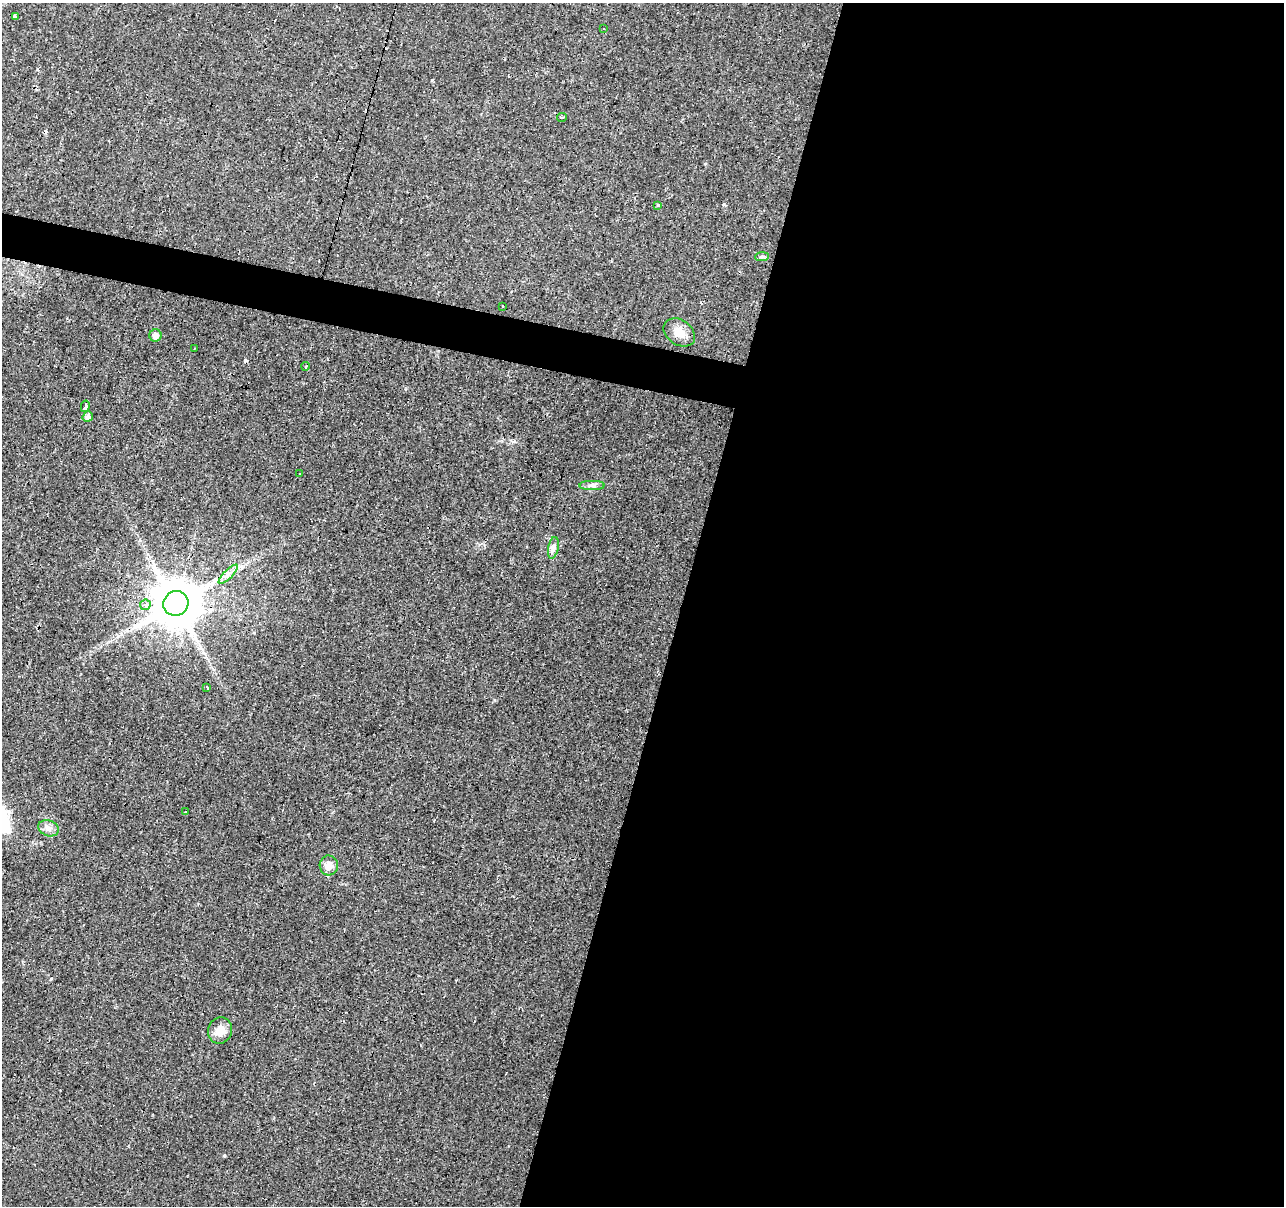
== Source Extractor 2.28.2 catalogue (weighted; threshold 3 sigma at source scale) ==
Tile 12 of 4 x 4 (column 4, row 3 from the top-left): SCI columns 3846-5127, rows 1422-2625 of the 5131 x 5314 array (HDU 1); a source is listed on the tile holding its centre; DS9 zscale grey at full resolution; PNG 1286 x 1208 px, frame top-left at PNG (2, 3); each listed source drawn as its Kron ellipse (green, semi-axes under 4 px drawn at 4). Shown black and unused: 49% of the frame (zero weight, under 3 of 4 exposures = <1% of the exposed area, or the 3 px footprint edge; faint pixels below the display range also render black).
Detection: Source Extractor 2.28.2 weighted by HDU 2 'WHT'; one run over the whole footprint, this tile lists its part. Background 0.0431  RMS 0.0042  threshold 0.0188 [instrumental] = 3 sigma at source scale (4.5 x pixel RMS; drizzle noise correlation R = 1.50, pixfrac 1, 0.0396/0.0396 arcsec/px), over >= 5 px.
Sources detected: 31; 8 cosmic-ray / hot-pixel residue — neither listed nor drawn; the other 23 listed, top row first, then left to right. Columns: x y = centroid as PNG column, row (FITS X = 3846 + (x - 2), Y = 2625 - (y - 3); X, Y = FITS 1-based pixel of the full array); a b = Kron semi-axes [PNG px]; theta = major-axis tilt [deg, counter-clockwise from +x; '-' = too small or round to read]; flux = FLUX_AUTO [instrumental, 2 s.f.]
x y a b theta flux
15 16 4 3 - 2.2
603 29 3 2 - 0.71
562 117 5 3 - 0.59
658 205 3 3 - 0.7
762 257 7 4 1 0.7
503 306 3 2 - 0.78
679 332 17 12 -35 4.8
155 335 6 6 - 2.2
194 348 3 2 - 0.4
306 366 4 3 - 0.86
85 406 6 3 78 43
88 417 5 5 - 1.6
299 474 3 3 - 0.81
592 485 12 4 0 1.5
553 548 11 5 79 1.5
228 574 13 3 45 1.7
176 603 13 12 - 2300
145 605 5 5 - 1.8
207 687 3 3 - 2.2
186 812 3 3 - 2.2
49 828 10 7 -19 2.3
329 865 10 9 - 3.5
220 1030 13 12 - 5
Overlapping masked pixels (flux is a lower limit): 1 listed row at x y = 176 603
Unlisted compact peaks at least as high as the median listed source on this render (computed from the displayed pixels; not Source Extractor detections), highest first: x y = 224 1156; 51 979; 494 700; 705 164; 254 633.